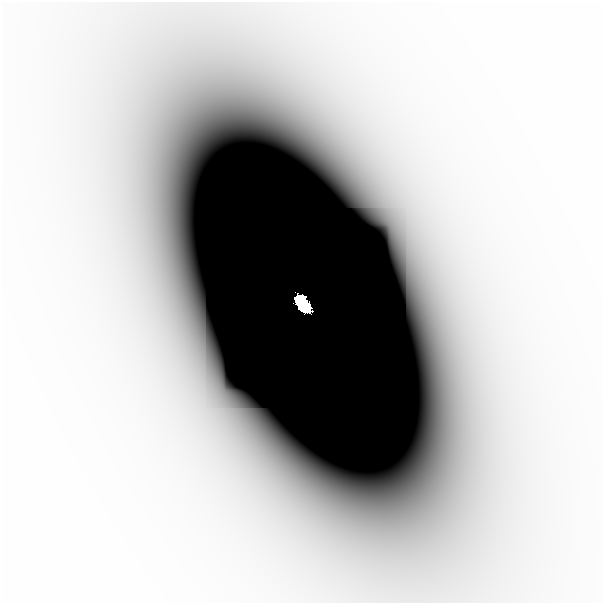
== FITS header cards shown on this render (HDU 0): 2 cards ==
NAXIS1  =                  601
NAXIS2  =                  601

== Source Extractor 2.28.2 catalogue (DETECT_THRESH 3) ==
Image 601 x 601 px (HDU 0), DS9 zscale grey, 1 PNG px = 1 image px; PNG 605 x 605 px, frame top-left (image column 1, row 601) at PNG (2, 2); no overlay
Background -2.78e-08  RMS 1.0e-08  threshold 3.14e-08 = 3 sigma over >= 5 px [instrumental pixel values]
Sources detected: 3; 1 with non-positive FLUX_AUTO (blend fragments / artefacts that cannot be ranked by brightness) is not listed; the other 2 listed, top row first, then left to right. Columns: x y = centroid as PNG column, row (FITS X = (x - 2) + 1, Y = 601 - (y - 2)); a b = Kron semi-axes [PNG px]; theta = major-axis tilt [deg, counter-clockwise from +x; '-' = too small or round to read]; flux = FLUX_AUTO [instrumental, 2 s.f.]
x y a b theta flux
302 303 15 8 -53 8.6e+00
509 304 60 32 -89 1.5e-04
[1 non-positive-flux detection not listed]